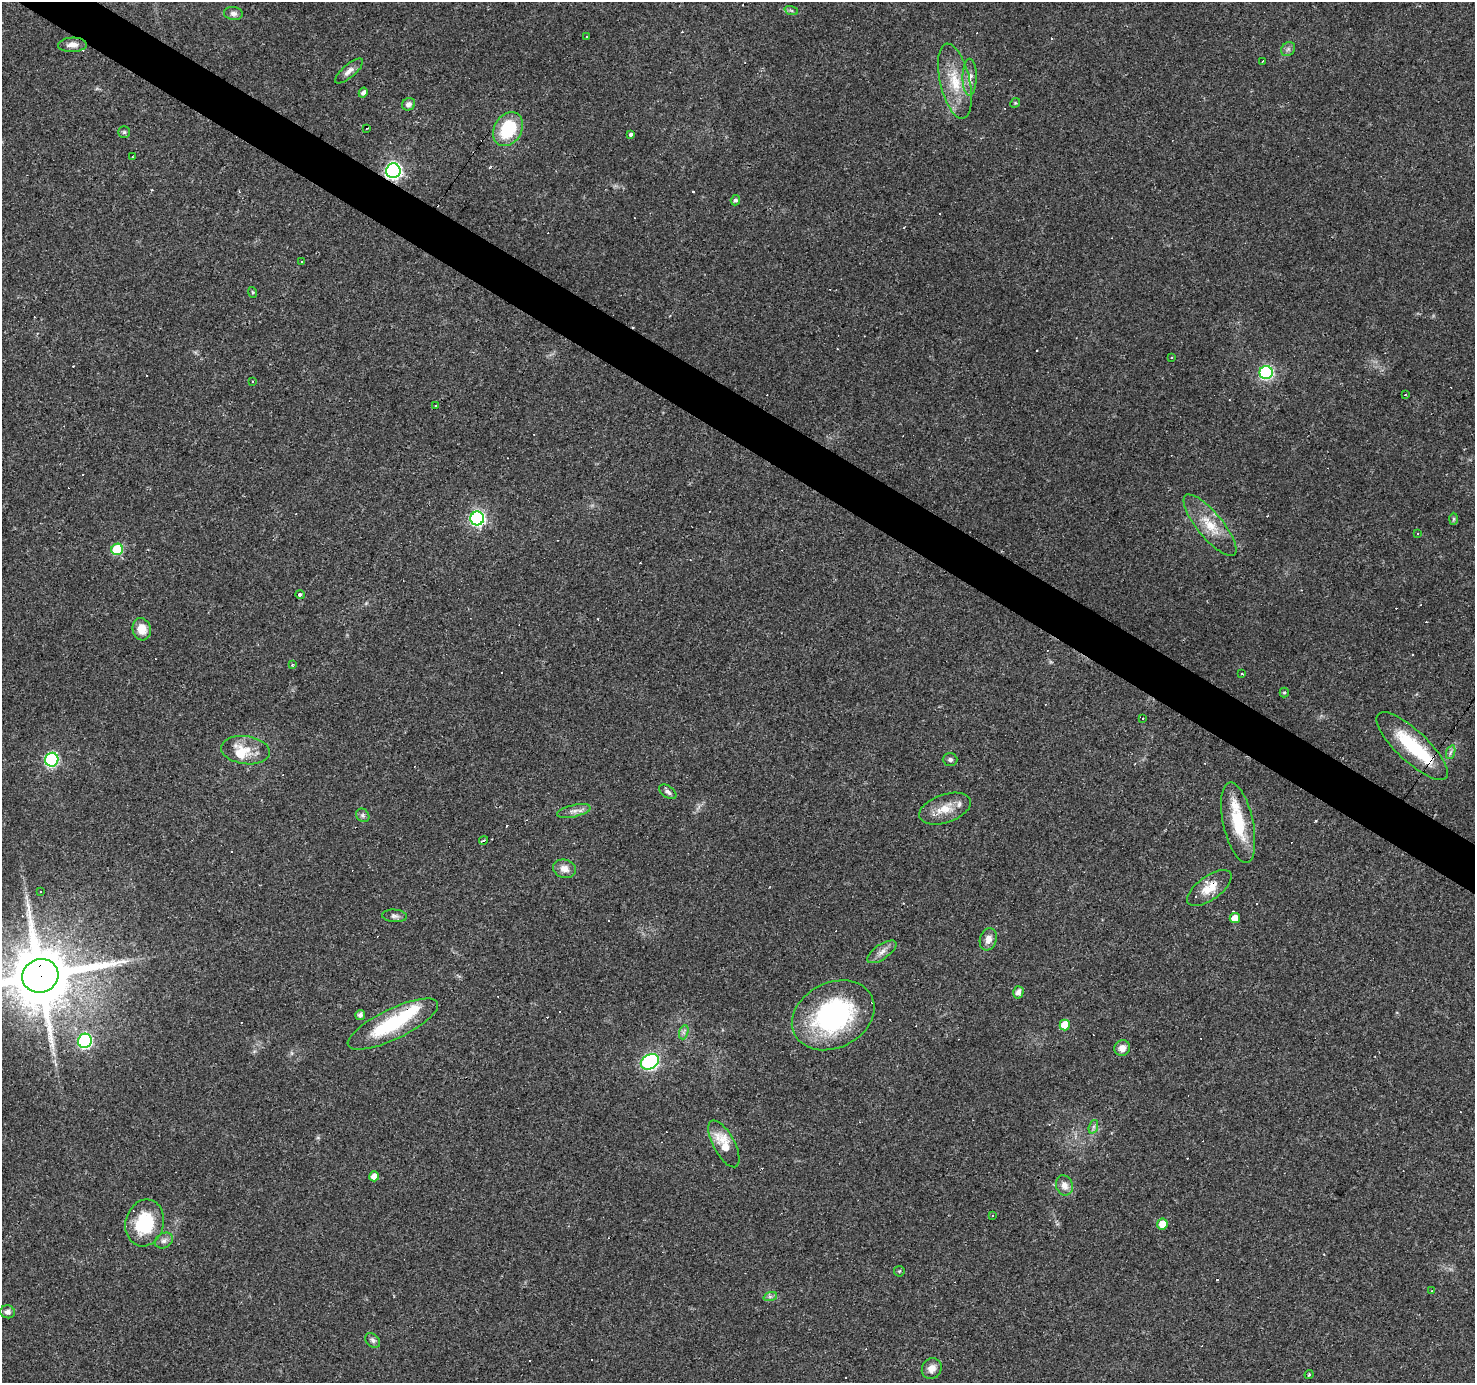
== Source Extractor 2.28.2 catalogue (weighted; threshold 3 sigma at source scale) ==
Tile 11 of 4 x 4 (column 3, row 3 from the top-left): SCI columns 2947-4419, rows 1565-2945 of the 5893 x 5957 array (HDU 1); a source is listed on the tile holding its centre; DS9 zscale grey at full resolution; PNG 1477 x 1385 px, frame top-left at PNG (2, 2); each listed source drawn as its Kron ellipse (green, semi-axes under 4 px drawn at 4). Shown black and unused: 3% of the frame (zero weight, under 3 of 4 exposures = <1% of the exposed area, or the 3 px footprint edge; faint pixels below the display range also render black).
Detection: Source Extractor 2.28.2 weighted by HDU 2 'WHT'; one run over the whole footprint, this tile lists its part. Background 0.0361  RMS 0.0038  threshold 0.017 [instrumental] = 3 sigma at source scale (4.5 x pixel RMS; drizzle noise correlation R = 1.50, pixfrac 1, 0.0396/0.0396 arcsec/px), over >= 5 px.
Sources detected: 156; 1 inside a brighter object's white glare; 70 cosmic-ray / hot-pixel residue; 1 long thin detection or spike segment (spike, bleed or trail) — neither listed nor drawn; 4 inside a brighter listed object's ellipse — not listed separately; the other 80 listed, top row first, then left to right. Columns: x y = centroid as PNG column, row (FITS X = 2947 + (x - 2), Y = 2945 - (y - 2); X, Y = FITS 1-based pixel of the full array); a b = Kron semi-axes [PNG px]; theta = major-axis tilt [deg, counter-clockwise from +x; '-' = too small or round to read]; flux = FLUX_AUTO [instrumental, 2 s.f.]
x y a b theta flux
791 10 7 4 -19 0.75
233 13 9 6 -7 1.3
587 37 3 3 - 0.82
72 45 14 7 2 2.6
1288 49 8 6 44 1.1
1262 62 3 2 - 0.32
349 71 17 6 41 2.2
970 77 18 7 89 3
955 81 38 15 -77 13
363 93 5 4 - 1.5
1015 103 5 4 - 0.42
408 104 7 6 - 1.4
367 128 3 2 - 0.35
508 129 18 13 59 19
124 132 5 5 - 0.63
630 135 3 3 - 11
133 157 2 2 - 0.43
393 171 7 7 - 110
735 200 5 4 - 1
302 262 3 3 - 0.69
252 292 5 3 - 0.37
1172 357 3 3 - 0.4
1266 373 6 6 - 61
253 382 3 3 - 0.5
1405 395 3 3 - 0.98
436 406 3 2 - 1.2
477 518 7 6 - 82
1454 519 6 4 88 0.51
1210 525 38 12 -50 9.8
1417 533 3 2 - 0.39
117 549 6 5 - 23
300 595 4 3 - 2.6
142 629 11 9 -77 5.5
292 664 4 4 - 0.47
1242 673 3 3 - 1.6
1284 692 5 4 - 0.49
1143 718 3 3 - 3.6
1412 746 47 15 -43 24
245 750 24 14 -8 7.4
1451 752 7 4 70 0.94
52 760 7 6 - 54
950 760 7 6 - 0.96
668 792 10 5 -36 1.3
945 809 27 14 19 7.1
574 811 17 6 13 2.2
363 815 7 6 - 0.93
1238 823 41 15 -78 18
483 840 4 3 - 0.64
565 869 12 9 -13 3.1
1209 888 26 12 36 6.4
40 892 3 2 - 0.34
394 916 12 6 -4 1.3
1235 918 5 5 - 3.6
988 939 11 8 72 2.8
882 952 17 7 34 2.5
40 976 18 16 20 3500
1018 992 6 5 - 2.1
360 1015 5 5 - 1.6
833 1015 43 32 27 65
393 1024 50 15 26 28
1065 1025 5 5 - 6.1
684 1032 7 4 72 0.91
85 1041 7 7 - 56
1122 1048 8 7 - 2.9
650 1062 9 7 30 80
1093 1127 7 4 71 0.88
724 1144 26 10 -61 9.4
374 1176 5 5 - 3
1064 1185 10 8 -70 2.9
993 1216 3 3 - 0.94
145 1223 23 19 75 19
1162 1224 5 5 - 4.4
164 1241 9 7 31 1.5
899 1271 5 5 - 0.53
1432 1291 3 3 - 0.3
770 1297 7 4 19 0.79
8 1312 7 6 - 1.5
373 1340 8 6 -46 1.1
932 1369 11 9 60 2.7
1309 1375 4 2 - 0.56
Overlapping masked pixels (flux is a lower limit): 4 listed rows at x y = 393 171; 1209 888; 40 976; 393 1024
Isophote crosses this tile's border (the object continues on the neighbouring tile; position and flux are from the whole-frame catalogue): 1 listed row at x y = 40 976